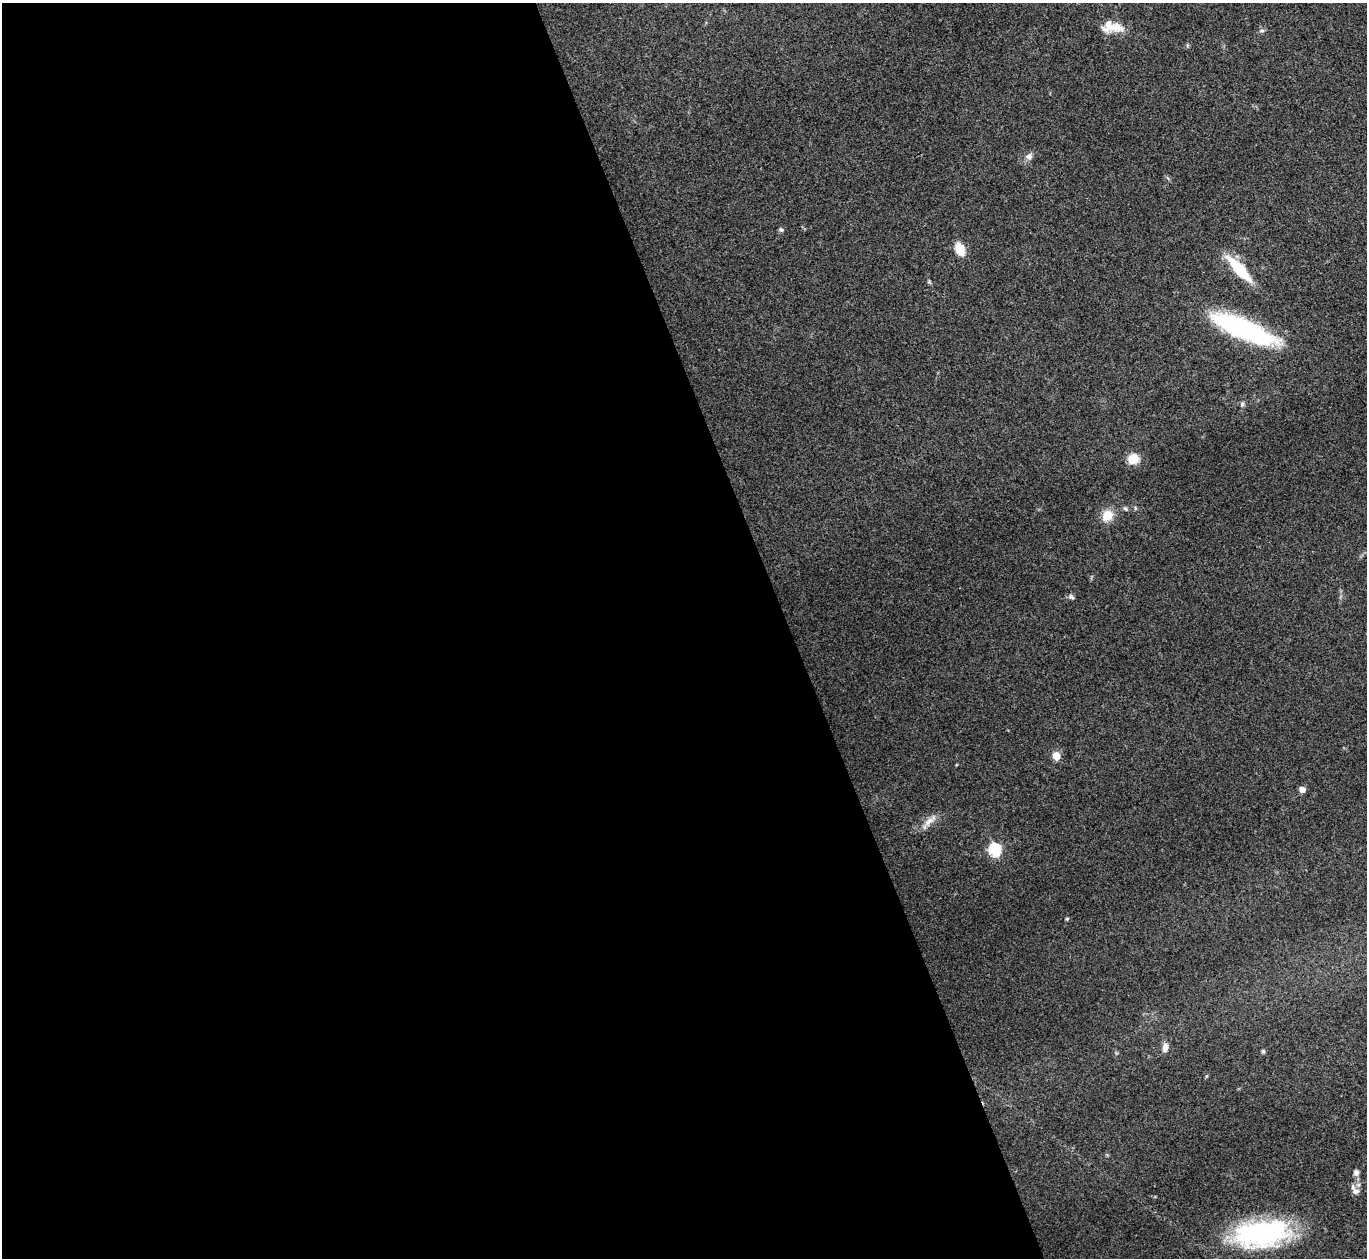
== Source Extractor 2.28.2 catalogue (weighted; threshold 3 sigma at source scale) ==
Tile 9 of 4 x 4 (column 1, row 3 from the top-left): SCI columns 2-1366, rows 1405-2660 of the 5462 x 5449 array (HDU 1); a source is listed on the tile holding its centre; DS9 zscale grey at full resolution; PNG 1369 x 1260 px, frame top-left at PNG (2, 3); no overlay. Shown black and unused: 58% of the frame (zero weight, under 3 of 4 exposures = <1% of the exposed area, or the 3 px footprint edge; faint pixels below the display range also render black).
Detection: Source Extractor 2.28.2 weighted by HDU 2 'WHT'; one run over the whole footprint, this tile lists its part. Background 0.111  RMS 0.0065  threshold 0.0294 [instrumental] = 3 sigma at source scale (4.5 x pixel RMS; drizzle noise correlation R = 1.50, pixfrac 1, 0.05/0.05 arcsec/px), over >= 5 px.
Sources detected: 23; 1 inside a brighter listed object's ellipse — not listed separately; the other 22 listed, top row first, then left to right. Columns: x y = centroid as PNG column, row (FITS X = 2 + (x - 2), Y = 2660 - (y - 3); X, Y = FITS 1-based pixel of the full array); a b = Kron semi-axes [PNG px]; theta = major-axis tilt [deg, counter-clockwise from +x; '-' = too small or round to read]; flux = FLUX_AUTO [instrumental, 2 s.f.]
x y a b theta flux
1116 27 31 12 8 10
1262 30 6 4 -1 1.1
1029 156 11 7 18 2.9
781 230 6 5 - 1.1
960 249 15 10 -64 9.3
1239 269 30 9 -47 31
1243 329 68 18 -23 97
1242 404 6 5 - 1.2
1133 459 10 9 - 12
1125 509 7 5 -61 1.2
1107 516 14 12 48 10
1071 597 9 5 -44 1.5
1056 756 5 5 - 16
1302 790 5 5 - 5.4
930 821 23 7 40 5.7
995 850 6 6 - 78
1067 919 4 4 - 0.79
1165 1047 10 6 80 3.9
1263 1051 6 4 -46 0.9
1356 1172 7 6 - 2.7
1355 1191 10 8 -43 3.2
1262 1233 61 29 9 97